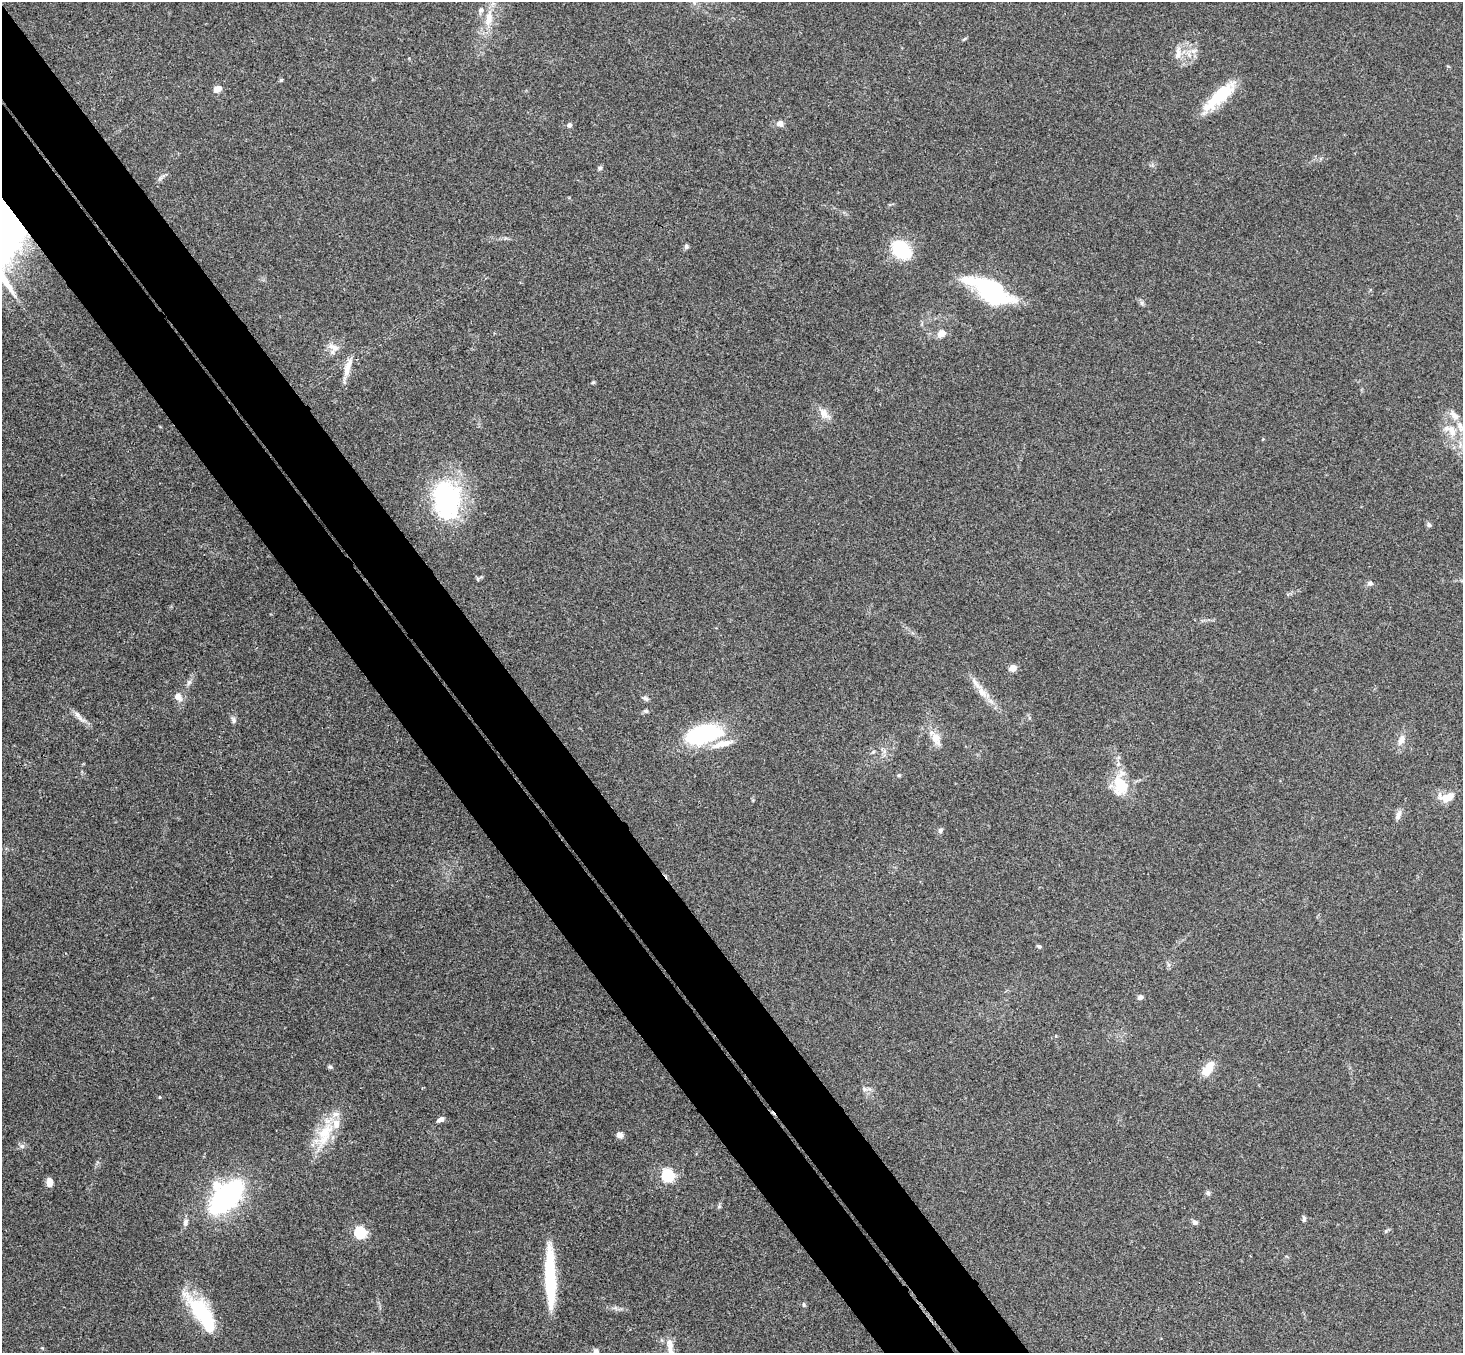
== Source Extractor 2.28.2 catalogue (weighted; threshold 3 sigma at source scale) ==
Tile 11 of 4 x 4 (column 3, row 3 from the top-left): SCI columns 2974-4434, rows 1681-3031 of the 5945 x 5925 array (HDU 1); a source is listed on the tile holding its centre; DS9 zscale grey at full resolution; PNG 1465 x 1355 px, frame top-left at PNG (2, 2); no overlay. Shown black and unused: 9% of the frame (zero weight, under 3 of 4 exposures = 6% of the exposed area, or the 3 px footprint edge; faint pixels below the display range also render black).
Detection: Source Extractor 2.28.2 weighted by HDU 2 'WHT'; one run over the whole footprint, this tile lists its part. Background 0.218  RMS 0.0084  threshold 0.0379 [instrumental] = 3 sigma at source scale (4.5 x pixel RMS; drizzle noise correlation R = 1.50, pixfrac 1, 0.05/0.05 arcsec/px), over >= 5 px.
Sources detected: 75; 1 inside a brighter object's white glare — not listed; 9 inside a brighter listed object's ellipse — not listed separately; the other 65 listed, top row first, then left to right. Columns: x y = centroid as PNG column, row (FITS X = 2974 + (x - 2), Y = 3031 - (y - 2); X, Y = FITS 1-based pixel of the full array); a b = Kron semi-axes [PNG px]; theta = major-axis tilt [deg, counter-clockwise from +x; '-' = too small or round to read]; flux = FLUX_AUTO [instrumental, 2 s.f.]
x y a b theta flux
489 18 24 10 80 15
964 39 6 4 44 1.1
1193 51 12 6 13 4.9
1178 53 20 7 85 6.8
281 80 6 4 44 0.92
217 89 11 8 27 5.2
1219 96 43 12 43 38
780 124 7 6 - 5.1
569 125 5 5 - 3.6
600 168 6 5 - 1.7
686 246 7 6 - 1.7
901 250 25 18 -38 37
990 291 36 19 -34 110
942 333 9 8 - 6.5
333 347 17 8 -23 6.2
348 367 28 8 73 9.8
593 382 5 4 - 1
824 413 13 9 -57 7.8
1454 415 17 8 -50 5.6
1452 431 18 10 -74 12
447 500 48 34 -81 110
1429 525 6 6 - 2
1370 583 6 6 - 2.8
1013 668 4 4 - 17
189 682 8 6 61 2.5
982 692 18 9 -50 9.1
178 697 11 8 -46 5.8
646 698 9 6 -26 2.1
646 711 7 6 - 1.7
79 717 27 5 -47 5.6
233 720 9 6 -72 2.4
704 734 33 15 15 100
936 738 16 10 -69 11
1401 740 16 8 69 6.6
723 744 33 9 13 14
899 775 6 4 -19 1.1
1120 785 29 18 -65 25
1448 797 17 9 25 11
1398 815 13 6 67 4.1
940 830 8 6 57 2
1039 946 7 4 -29 1.5
1140 997 6 5 - 2.9
330 1067 6 5 - 1.5
1208 1068 21 10 58 13
865 1089 7 6 - 2.5
160 1097 4 4 - 0.88
441 1119 8 5 27 4.1
324 1135 45 17 63 34
620 1135 8 7 - 3.7
22 1146 6 6 - 2.3
668 1175 6 6 - 110
49 1182 9 6 -86 6.6
1208 1193 7 6 - 1.9
226 1197 34 20 45 170
719 1206 6 5 - 1.4
1304 1219 8 5 81 1.8
185 1222 10 6 79 3.4
1195 1222 6 5 - 3.1
1386 1231 6 4 72 1.1
360 1233 6 5 - 110
550 1277 65 10 -88 58
804 1305 7 4 -83 1.3
201 1312 43 18 -50 59
670 1345 21 10 -81 9.4
596 1351 8 7 - 4.3
Isophote crosses this tile's border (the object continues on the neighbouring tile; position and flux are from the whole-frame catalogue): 1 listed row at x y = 596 1351
Unlisted compact peaks at least as high as the median listed source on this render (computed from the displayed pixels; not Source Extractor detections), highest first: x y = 478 579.